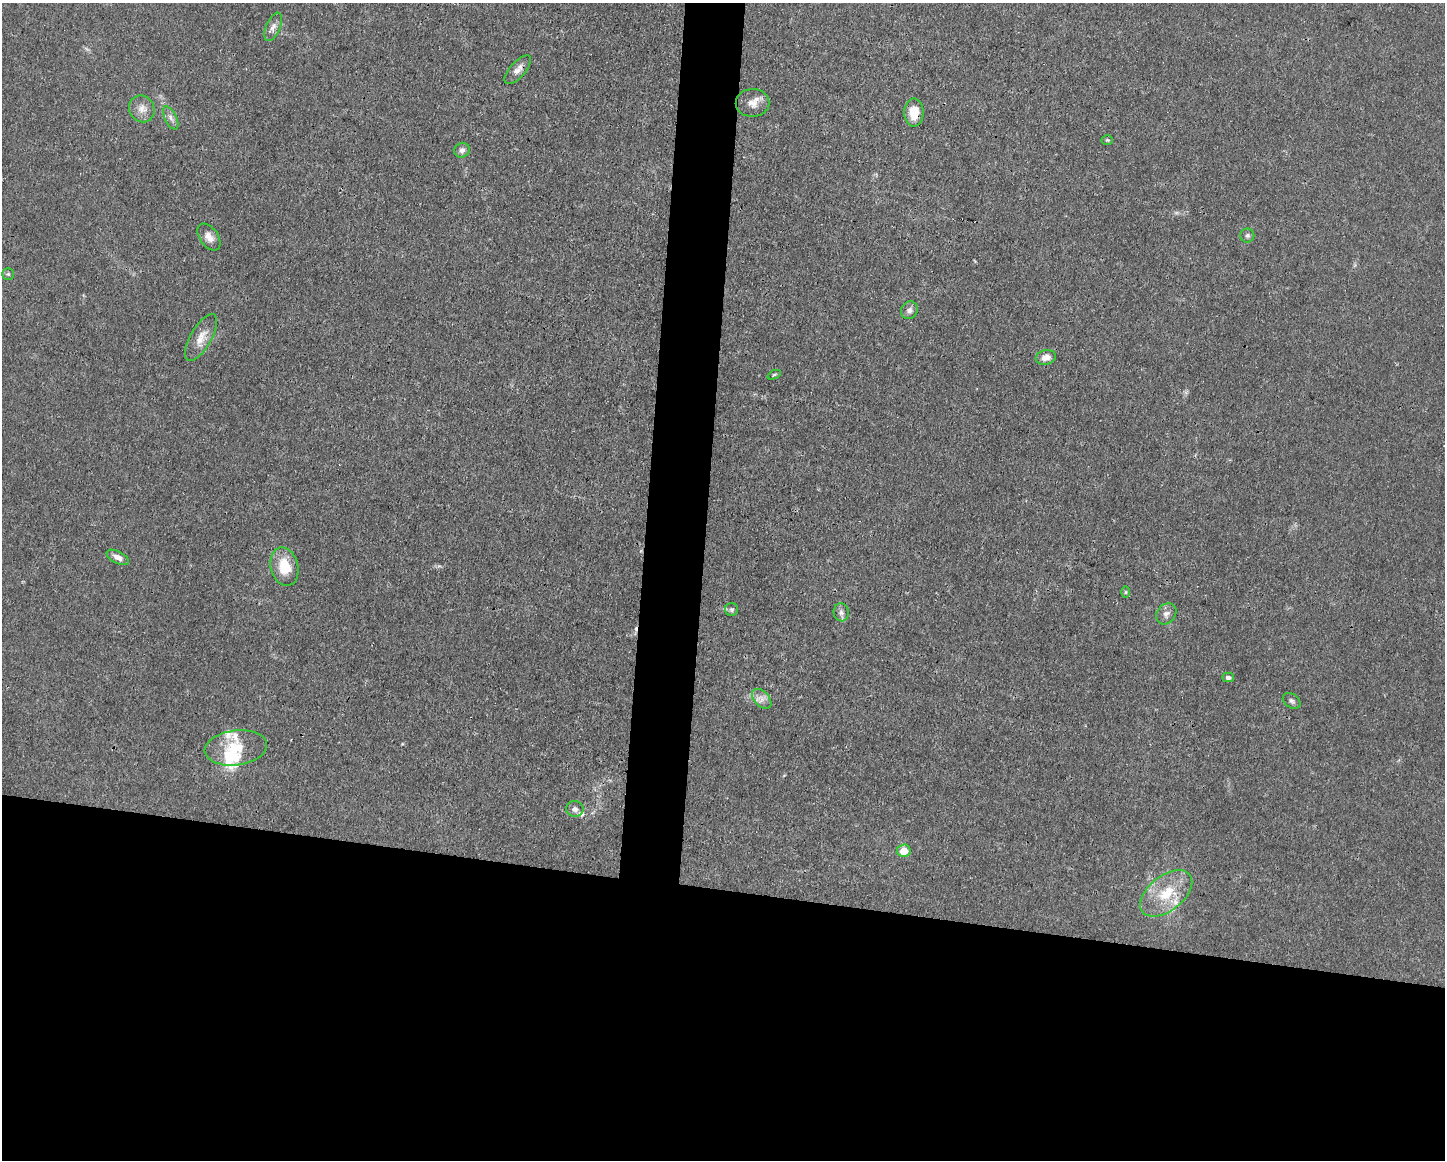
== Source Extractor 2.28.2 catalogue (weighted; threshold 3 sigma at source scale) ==
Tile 11 of 3 x 4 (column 2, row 4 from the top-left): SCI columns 1554-2996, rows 1-1158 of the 4661 x 4634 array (HDU 1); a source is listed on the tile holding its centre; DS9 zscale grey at full resolution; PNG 1447 x 1162 px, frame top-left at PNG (2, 3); each listed source drawn as its Kron ellipse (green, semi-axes under 4 px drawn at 4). Shown black and unused: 26% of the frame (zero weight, under 3 of 4 exposures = <1% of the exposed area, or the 3 px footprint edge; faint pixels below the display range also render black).
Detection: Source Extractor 2.28.2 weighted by HDU 2 'WHT'; one run over the whole footprint, this tile lists its part. Background 0.0161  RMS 0.0025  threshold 0.0115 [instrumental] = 3 sigma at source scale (4.5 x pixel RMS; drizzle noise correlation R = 1.50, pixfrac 1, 0.05/0.05 arcsec/px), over >= 5 px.
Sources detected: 35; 1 inside a brighter object's white glare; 1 cosmic-ray / hot-pixel residue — neither listed nor drawn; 5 inside a brighter listed object's ellipse — not listed separately; the other 28 listed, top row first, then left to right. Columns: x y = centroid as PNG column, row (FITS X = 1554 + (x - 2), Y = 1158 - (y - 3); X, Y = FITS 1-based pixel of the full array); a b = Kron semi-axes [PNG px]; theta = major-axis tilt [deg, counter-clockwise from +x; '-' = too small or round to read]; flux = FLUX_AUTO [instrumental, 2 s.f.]
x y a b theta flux
273 27 15 7 67 1.5
518 70 18 7 48 1.8
752 103 17 14 0 2.7
142 109 14 12 -59 2.3
914 113 14 9 -90 4.6
171 118 12 6 -63 1.2
1107 140 6 4 -2 0.38
462 150 8 7 - 0.93
1247 235 7 7 - 0.67
209 237 15 9 -54 2
8 274 5 5 - 0.44
909 310 9 8 - 1.1
201 337 26 10 60 3.4
1046 357 10 7 11 2
774 375 7 4 24 0.35
118 557 12 6 -27 1.7
284 567 19 14 -75 7.3
1126 592 6 4 90 0.3
732 609 6 6 - 0.54
841 612 9 7 -82 1
1166 614 11 9 50 1.4
1228 677 5 4 - 0.88
762 699 12 7 -47 1.6
1292 701 10 6 -36 0.78
236 748 31 17 7 7.7
575 809 8 7 - 1.1
904 851 7 6 - 3.6
1166 893 30 17 38 9.4
Overlapping masked pixels (flux is a lower limit): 1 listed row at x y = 914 113